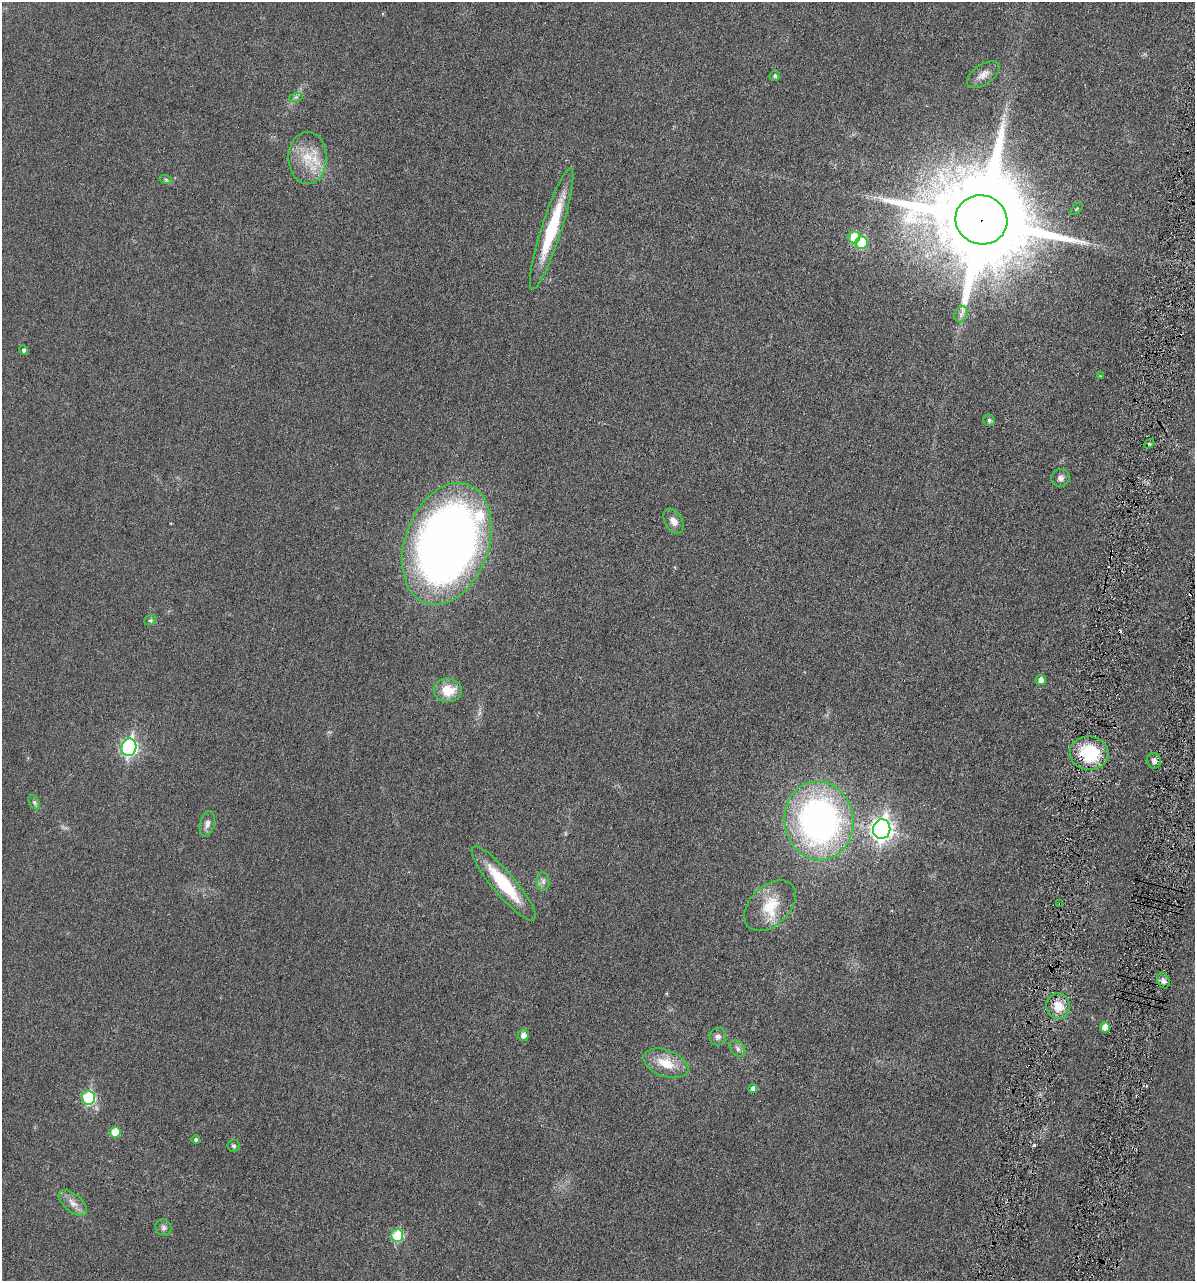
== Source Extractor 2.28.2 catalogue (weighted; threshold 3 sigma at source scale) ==
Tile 10 of 4 x 4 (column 2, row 3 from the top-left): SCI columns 1333-2525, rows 1328-2606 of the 5153 x 5187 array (HDU 1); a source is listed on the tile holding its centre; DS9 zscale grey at full resolution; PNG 1197 x 1283 px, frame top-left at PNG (2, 2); each listed source drawn as its Kron ellipse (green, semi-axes under 4 px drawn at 4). Shown black and unused: <1% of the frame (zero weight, under 3 of 6 exposures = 1% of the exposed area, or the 3 px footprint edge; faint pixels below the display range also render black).
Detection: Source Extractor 2.28.2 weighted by HDU 2 'WHT'; one run over the whole footprint, this tile lists its part. Background 0.0305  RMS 0.0046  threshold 0.0186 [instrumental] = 3 sigma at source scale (4.09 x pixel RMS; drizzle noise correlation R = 1.36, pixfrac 0.8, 0.05/0.05 arcsec/px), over >= 5 px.
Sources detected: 53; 4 cosmic-ray / hot-pixel residue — neither listed nor drawn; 2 inside a brighter listed object's ellipse — not listed separately; the other 47 listed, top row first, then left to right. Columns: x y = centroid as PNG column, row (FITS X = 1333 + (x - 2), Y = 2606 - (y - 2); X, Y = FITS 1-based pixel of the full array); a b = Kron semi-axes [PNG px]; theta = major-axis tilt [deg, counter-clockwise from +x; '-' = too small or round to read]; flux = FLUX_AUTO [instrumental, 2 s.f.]
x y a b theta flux
983 75 18 10 35 3.2
775 76 5 5 - 0.85
296 97 7 4 17 0.75
308 158 26 19 90 12
166 180 6 4 -19 0.55
1077 209 7 3 45 0.44
981 220 26 24 -19 9800
552 229 63 10 72 26
854 237 6 5 - 12
862 243 6 6 - 13
961 314 8 6 69 1.3
24 350 4 4 - 0.99
1100 376 3 3 - 0.39
989 420 6 5 - 0.97
1149 444 5 3 - 0.5
1060 478 9 9 - 1.6
673 521 13 8 -60 2.9
447 544 63 41 70 370
150 620 6 5 - 0.6
1041 680 5 5 - 2.5
448 690 14 11 -2 8.8
129 747 9 7 78 92
1089 753 19 17 -7 21
1154 761 8 7 - 1.7
34 802 8 4 -59 0.89
819 821 40 34 -83 140
207 824 13 7 76 2
882 829 10 8 79 210
543 882 9 6 -86 1.4
504 883 47 11 -50 22
1060 904 4 2 - 0.36
770 906 30 19 44 12
1163 980 8 6 -68 1.3
1058 1006 13 11 -76 6.6
1105 1027 5 5 - 4.5
523 1035 6 5 - 2.4
718 1037 9 8 - 1.7
738 1048 9 6 -52 1.4
666 1063 23 13 -20 9.2
753 1088 5 4 - 1.7
89 1098 7 6 - 30
115 1132 5 5 - 7.1
196 1139 4 4 - 0.94
234 1146 6 6 - 0.83
73 1203 17 8 -40 3.2
163 1228 8 7 - 1.3
397 1236 6 6 - 20
Overlapping masked pixels (flux is a lower limit): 3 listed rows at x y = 981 220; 1089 753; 1060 904
Unlisted compact peaks at least as high as the median listed source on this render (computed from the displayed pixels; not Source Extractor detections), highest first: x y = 1034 1145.